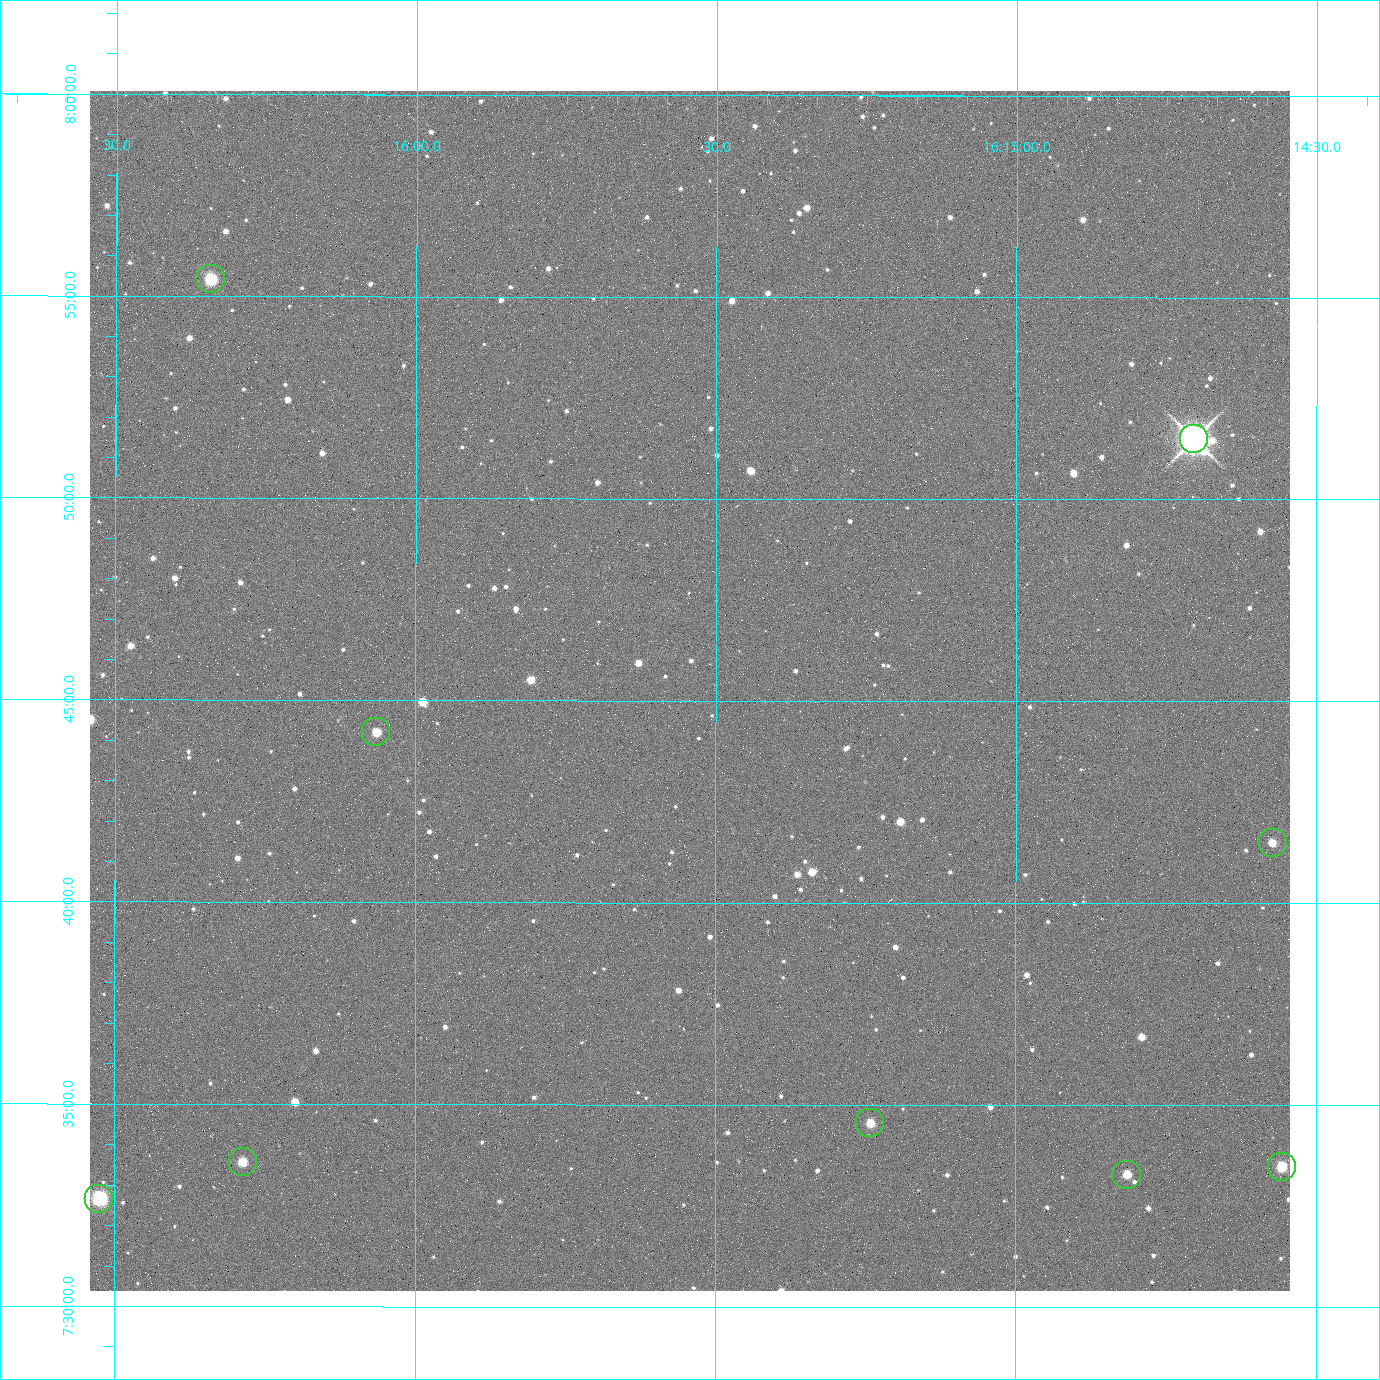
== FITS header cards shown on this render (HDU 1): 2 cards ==
NAXIS1  =                 2400 / Width of image data
NAXIS2  =                 2400 / Height of image data

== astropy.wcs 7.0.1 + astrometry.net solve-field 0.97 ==
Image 2400 x 2400 px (HDU 1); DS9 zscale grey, zoomed out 1/2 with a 90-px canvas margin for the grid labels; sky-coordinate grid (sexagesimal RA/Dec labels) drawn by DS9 from the SOLVED WCS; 9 Tycho-2 reference stars matched to detected sources circled (green)
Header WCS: RA---TAN/DEC--TAN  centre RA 16:15:33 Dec +07:45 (243.89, +7.75 deg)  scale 0.74 arcsec/px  FOV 29.6' x 29.6'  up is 0 deg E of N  parity normal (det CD < 0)
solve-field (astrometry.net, Tycho-2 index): VERIFIED the header's WCS against the Tycho-2 star catalogue (5 matches, 0 conflicts) and refined it, rather than solving blind
Solved WCS: RA---TAN-SIP/DEC--TAN-SIP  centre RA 16:15:33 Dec +07:45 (243.89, +7.75 deg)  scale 0.743 arcsec/px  FOV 29.7' x 29.7'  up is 0 deg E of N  parity normal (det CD < 0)
The solver's refit moves the header's centre by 2.8 arcsec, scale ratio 1.003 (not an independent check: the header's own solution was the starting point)
Tycho-2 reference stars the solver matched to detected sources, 9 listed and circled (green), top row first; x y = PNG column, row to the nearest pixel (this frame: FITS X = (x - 90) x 2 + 1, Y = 2400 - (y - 91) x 2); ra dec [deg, ICRS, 3 dp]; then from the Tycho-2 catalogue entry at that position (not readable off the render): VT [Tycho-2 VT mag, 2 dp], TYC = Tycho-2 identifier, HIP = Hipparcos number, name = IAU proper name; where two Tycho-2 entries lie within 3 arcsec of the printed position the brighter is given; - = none
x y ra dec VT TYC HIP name
210 280 244.086 +7.924 10.10 946-635-1 - -
1194 440 243.676 +7.858 6.72 946-1598-1 79608 -
376 732 244.016 +7.737 11.56 946-881-1 - -
1272 844 243.643 +7.692 11.91 946-916-1 - -
870 1124 243.810 +7.576 11.94 946-1047-1 - -
243 1162 244.071 +7.560 11.55 946-984-1 - -
1282 1167 243.639 +7.558 10.81 946-1083-1 - -
1127 1175 243.703 +7.555 12.21 946-959-1 - -
99 1199 244.131 +7.544 9.21 946-968-1 - -